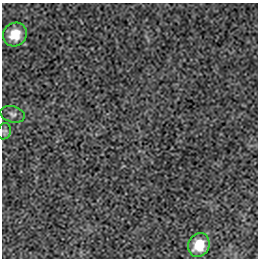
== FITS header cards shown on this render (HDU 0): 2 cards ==
NAXIS1  =                  256 / length of data axis 1
NAXIS2  =                  256 / length of data axis 2

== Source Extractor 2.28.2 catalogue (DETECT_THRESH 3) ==
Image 256 x 256 px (HDU 0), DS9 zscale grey, 1 PNG px = 1 image px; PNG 260 x 260 px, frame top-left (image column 1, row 256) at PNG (2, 3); each listed source drawn as its Kron ellipse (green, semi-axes under 4 px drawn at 4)
Background 6.30e-05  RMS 0.0019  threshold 0.00563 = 3 sigma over >= 5 px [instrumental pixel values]
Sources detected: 4; all 4 listed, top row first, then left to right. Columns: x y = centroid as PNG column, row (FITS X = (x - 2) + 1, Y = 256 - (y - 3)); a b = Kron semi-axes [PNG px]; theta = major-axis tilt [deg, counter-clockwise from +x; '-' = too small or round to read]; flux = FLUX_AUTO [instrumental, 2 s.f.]
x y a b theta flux
15 35 12 11 - 2.3
13 114 12 8 -16 0.51
4 131 8 6 72 0.32
199 245 12 10 66 2.2